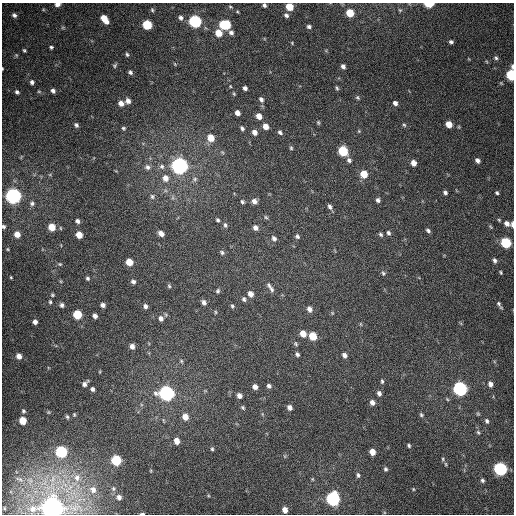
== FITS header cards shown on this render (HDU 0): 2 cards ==
NAXIS1  =                  512
NAXIS2  =                  512

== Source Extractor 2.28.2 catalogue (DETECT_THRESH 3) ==
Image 512 x 512 px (HDU 0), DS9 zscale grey, 1 PNG px = 1 image px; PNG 516 x 516 px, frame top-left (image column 1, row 512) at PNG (2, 3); no overlay
Background 375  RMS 9.4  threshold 28.1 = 3 sigma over >= 5 px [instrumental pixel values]
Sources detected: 187; all 187 listed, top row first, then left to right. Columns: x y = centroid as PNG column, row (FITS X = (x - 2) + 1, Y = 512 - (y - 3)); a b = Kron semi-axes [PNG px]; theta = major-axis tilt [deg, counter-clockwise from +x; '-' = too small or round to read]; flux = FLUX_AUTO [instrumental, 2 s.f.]
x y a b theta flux
57 4 6 4 7 2.1e+03
429 4 6 3 1 2.2e+04
264 5 4 4 - 1.4e+03
230 7 6 4 -8 8.4e+02
289 7 5 5 - 1.4e+04
152 10 5 4 - 8.2e+02
400 10 5 5 - 8.5e+02
350 13 6 5 - 1.5e+04
14 15 4 4 - 1.5e+03
286 15 6 5 - 1.8e+03
181 18 7 6 - 1.8e+03
104 19 9 5 -54 9.9e+03
195 21 6 6 - 1.0e+05
147 25 6 5 - 2.8e+04
225 25 8 6 -7 3.8e+04
309 27 5 4 - 1.5e+03
231 32 6 6 - 2.1e+03
218 33 6 6 - 9.4e+03
451 42 4 4 - 1.5e+03
292 43 4 3 - 5.7e+02
51 47 4 3 - 1.0e+03
24 50 4 4 - 8.9e+02
127 54 5 4 - 1.0e+03
16 55 5 5 - 8.8e+02
496 58 6 5 - 1.2e+03
175 64 5 3 - 5.4e+02
115 65 6 4 48 9.0e+02
343 66 5 4 - 2.1e+03
2 69 4 2 - 5.6e+02
130 72 5 4 - 1.3e+03
511 75 7 5 -89 4.8e+04
32 82 6 6 - 2.0e+03
245 88 4 4 - 2.0e+03
337 88 6 4 -68 9.6e+02
39 91 6 4 -1 8.6e+02
53 91 5 5 - 2.0e+03
17 92 7 5 -45 1.7e+03
234 93 6 4 -70 7.7e+02
358 98 6 5 - 1.0e+03
261 99 6 5 - 2.0e+03
128 101 6 5 - 2.7e+03
121 103 6 5 - 3.4e+03
395 103 5 4 - 2.1e+03
237 113 5 4 - 3.5e+03
259 116 6 5 - 5.3e+03
318 122 5 4 - 8.1e+02
449 124 5 5 - 7.8e+03
76 125 5 4 - 1.4e+03
404 125 6 4 -42 9.8e+02
265 126 6 5 - 5.1e+03
459 127 6 4 -72 6.3e+02
123 128 5 5 - 1.0e+03
242 128 6 5 - 1.4e+03
359 131 5 4 - 6.6e+02
254 132 6 5 - 3.2e+03
280 132 6 5 - 1.4e+03
211 138 7 7 - 8.4e+03
291 148 5 4 - 8.5e+02
343 151 6 6 - 3.1e+04
222 152 6 4 -44 8.3e+02
349 160 6 5 - 1.5e+03
477 160 5 4 - 2.1e+03
414 163 6 5 - 4.5e+03
162 166 7 7 - 2.3e+03
180 166 7 6 - 3.3e+05
147 167 8 7 - 2.6e+03
364 174 6 5 - 1.1e+04
165 178 8 7 - 5.2e+03
195 179 7 6 - 1.6e+03
445 192 5 4 - 1.4e+03
497 193 4 3 - 9.8e+02
13 196 7 6 - 2.7e+05
152 196 7 7 - 1.6e+03
378 200 5 4 - 1.7e+03
254 201 6 5 - 2.9e+03
242 202 5 4 - 1.1e+03
32 203 7 7 - 1.8e+03
330 207 7 5 -66 1.8e+03
266 217 6 5 - 9.3e+02
218 220 4 4 - 9.9e+02
499 220 5 4 - 8.2e+02
77 221 6 4 -44 1.8e+03
507 223 8 6 -30 3.2e+03
512 224 6 3 -89 2.5e+03
225 225 6 4 -72 1.2e+03
3 227 5 5 - 1.2e+03
52 227 6 6 - 1.0e+04
490 227 7 4 -46 8.0e+02
255 228 6 5 - 2.7e+03
428 231 5 4 - 1.3e+03
388 233 5 4 - 1.4e+03
17 234 6 6 - 5.5e+03
161 234 6 4 -39 3.3e+03
381 234 5 4 - 1.1e+03
79 235 5 5 - 7.3e+03
297 236 6 5 - 1.5e+03
274 238 8 6 -55 2.0e+03
506 243 6 6 - 4.4e+04
7 249 4 3 - 6.4e+02
222 252 6 5 - 1.2e+03
494 260 7 5 -74 1.8e+03
129 262 6 5 - 1.0e+04
60 264 6 4 -19 9.0e+02
501 272 5 4 - 8.5e+02
383 273 7 5 -61 1.2e+03
11 277 3 2 - 5.6e+02
87 278 5 5 - 1.1e+03
133 282 5 4 - 1.8e+03
269 285 8 5 -71 1.4e+03
169 286 6 4 -82 8.6e+02
271 289 10 5 -63 1.7e+03
218 291 6 4 73 1.1e+03
251 294 6 5 - 3.7e+03
52 295 5 5 - 8.3e+02
244 299 5 4 - 1.3e+03
50 302 5 4 - 8.7e+02
204 302 6 5 - 2.2e+03
499 304 9 5 -57 1.6e+03
62 305 6 5 - 1.8e+03
103 305 5 4 - 2.3e+03
145 306 6 5 - 1.9e+03
232 306 5 5 - 9.7e+02
309 309 7 6 - 2.9e+03
215 312 5 3 - 6.5e+02
332 313 5 5 - 7.5e+02
77 314 6 5 - 2.3e+04
95 316 5 4 - 2.6e+03
161 318 7 6 - 2.6e+03
35 322 4 4 - 2.6e+03
361 324 6 4 -89 6.3e+02
303 334 6 5 - 5.7e+03
313 336 6 5 - 1.5e+04
296 344 6 5 - 9.9e+02
132 346 5 5 - 3.0e+03
297 354 5 4 - 1.3e+03
344 355 6 5 - 2.4e+03
19 356 6 5 - 4.1e+03
181 361 5 4 - 7.8e+02
382 381 7 4 -82 1.1e+03
85 384 7 4 46 2.4e+03
490 384 6 5 - 2.7e+03
269 386 5 5 - 1.7e+03
255 387 5 5 - 3.0e+03
92 389 5 4 - 1.6e+03
460 389 7 6 - 1.6e+05
166 393 7 6 - 2.3e+05
379 393 6 5 - 2.0e+03
239 396 5 4 - 2.8e+03
372 402 5 5 - 2.9e+03
290 407 6 5 - 2.7e+03
243 408 6 4 -58 1.0e+03
23 411 6 5 - 1.4e+03
48 412 5 4 - 7.6e+02
262 414 6 4 -71 7.9e+02
478 414 5 4 - 8.0e+02
74 415 5 4 - 7.1e+02
421 415 6 5 - 1.1e+03
67 417 6 4 -62 1.0e+03
185 417 7 6 - 5.9e+03
23 420 6 5 - 1.2e+04
487 421 6 4 -66 1.4e+03
478 432 7 5 -62 1.1e+03
177 441 6 5 - 5.6e+03
409 445 5 4 - 1.0e+03
212 449 5 4 - 9.5e+02
61 452 6 6 - 6.6e+04
372 452 5 5 - 6.1e+03
285 456 6 4 -89 8.2e+02
443 459 5 4 - 8.1e+02
116 460 6 6 - 4.2e+04
446 464 6 4 -88 6.6e+02
385 469 5 4 - 1.2e+03
500 469 7 6 - 1.2e+05
151 471 5 3 - 6.0e+02
358 475 7 4 -83 1.3e+03
77 478 9 7 71 3.2e+03
312 479 4 4 - 6.3e+02
482 480 5 4 - 1.2e+03
113 488 5 4 - 8.2e+02
413 489 4 4 - 6.0e+02
93 490 8 7 - 2.7e+03
119 497 5 5 - 2.2e+03
333 499 7 6 - 1.5e+05
53 508 7 7 - 1.1e+06
33 509 7 6 - 1.9e+03
285 510 5 4 - 4.0e+03
142 514 5 2 - 9.9e+02
At the frame edge (FLAGS 8, measured only in part): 10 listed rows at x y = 57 4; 429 4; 264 5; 289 7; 2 69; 511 75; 512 224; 3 227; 53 508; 142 514